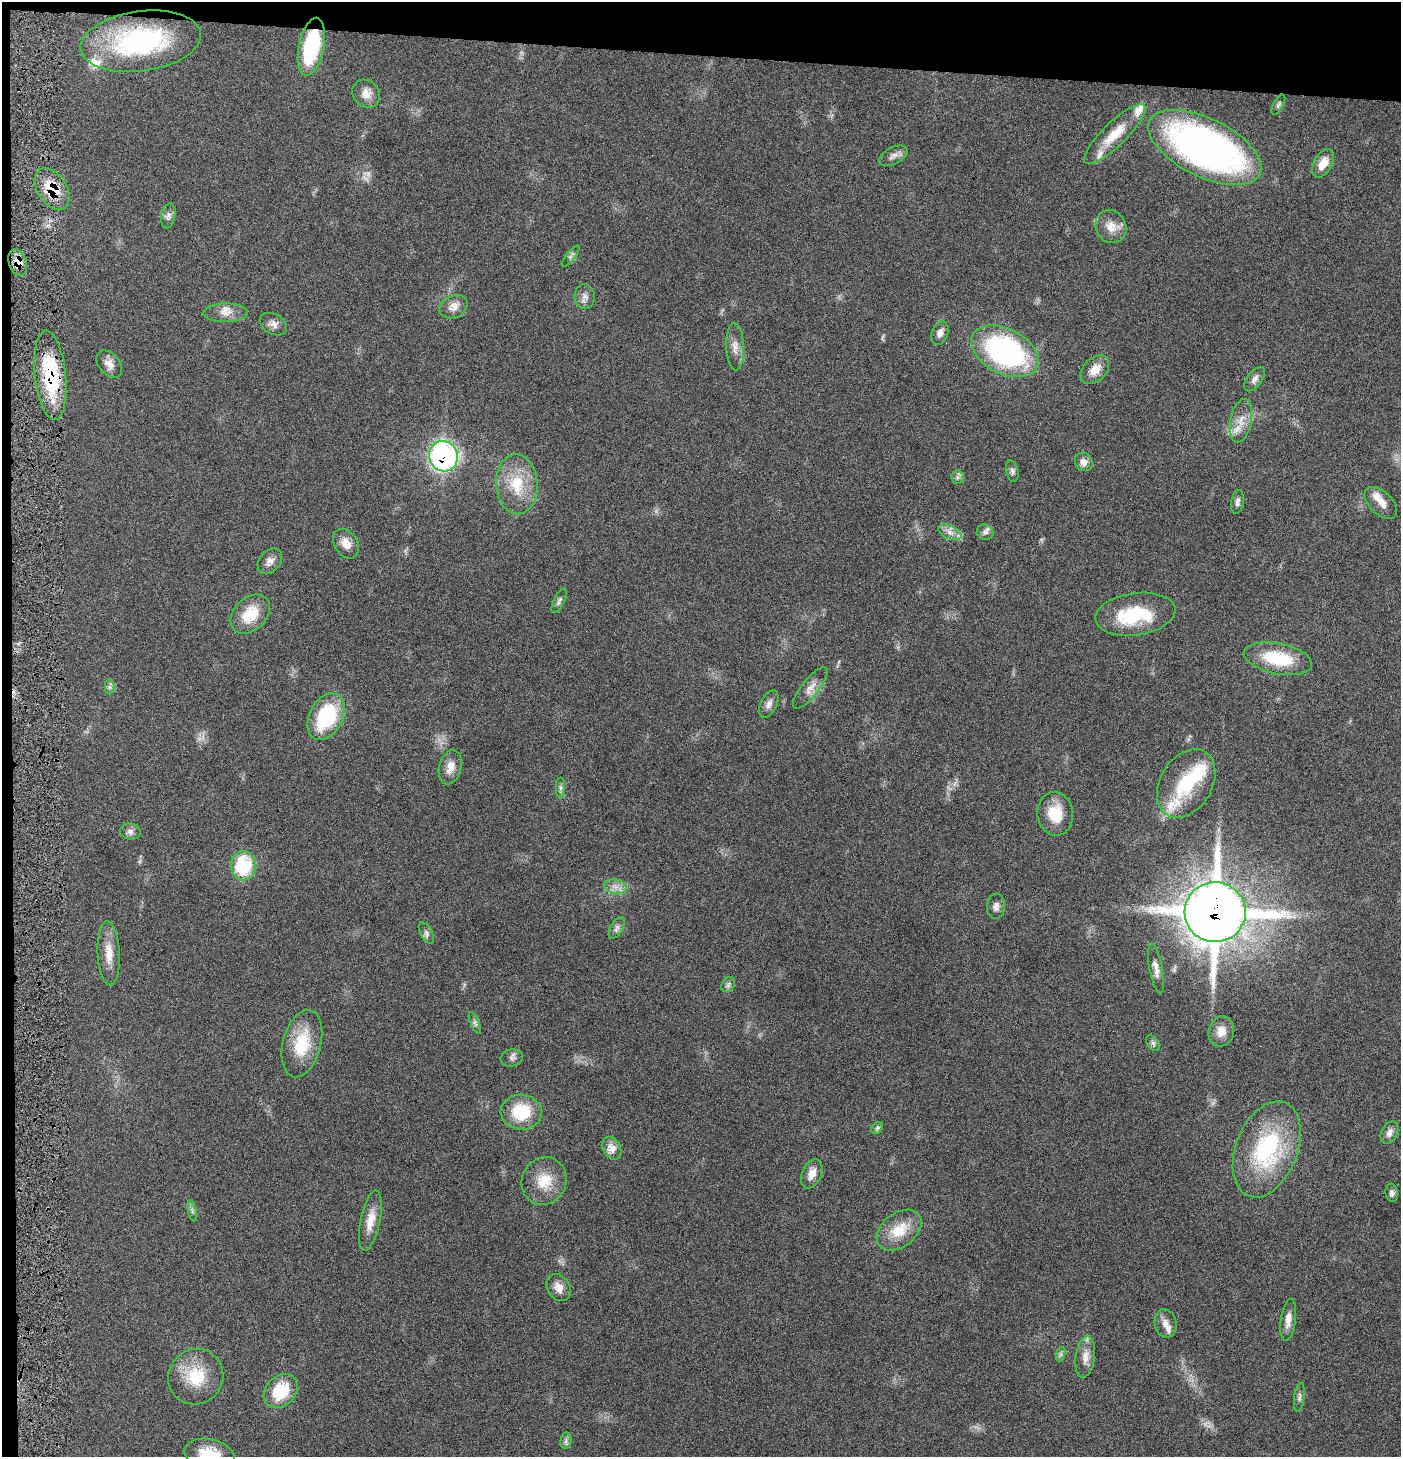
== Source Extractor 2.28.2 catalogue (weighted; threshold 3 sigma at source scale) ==
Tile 1 of 3 x 3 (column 1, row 1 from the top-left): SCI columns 148-1546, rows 2913-4367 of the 4445 x 4372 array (HDU 1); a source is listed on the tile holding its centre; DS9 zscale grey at full resolution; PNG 1403 x 1459 px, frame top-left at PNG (2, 2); each listed source drawn as its Kron ellipse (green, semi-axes under 4 px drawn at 4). Shown black and unused: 5% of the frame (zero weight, under 4 of 8 exposures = <1% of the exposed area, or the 3 px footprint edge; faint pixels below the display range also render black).
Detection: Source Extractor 2.28.2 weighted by HDU 2 'WHT'; one run over the whole footprint, this tile lists its part. Background 0.0669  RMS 0.0041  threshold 0.017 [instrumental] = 3 sigma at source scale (4.09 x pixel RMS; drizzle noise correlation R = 1.36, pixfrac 0.8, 0.05/0.05 arcsec/px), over >= 5 px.
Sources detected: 96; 3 too faint to see at this stretch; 1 inside a brighter object's white glare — neither listed nor drawn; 8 inside a brighter listed object's ellipse — not listed separately; the other 84 listed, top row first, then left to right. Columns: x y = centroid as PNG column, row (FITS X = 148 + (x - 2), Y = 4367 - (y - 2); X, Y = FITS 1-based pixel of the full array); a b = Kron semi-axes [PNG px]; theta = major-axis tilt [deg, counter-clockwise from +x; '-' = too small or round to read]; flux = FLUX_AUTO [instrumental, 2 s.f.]
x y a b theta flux
141 41 61 30 8 61
312 47 29 12 78 33
366 94 15 12 -45 4.1
1278 105 11 5 61 0.91
1115 134 41 12 44 10
1205 147 61 29 -26 180
893 156 15 8 28 2.2
1323 163 15 9 60 5.3
52 189 23 14 -57 10
168 216 13 7 80 1.7
1111 227 17 15 -61 5
571 256 13 4 50 1
18 262 13 9 -71 3.1
585 297 12 10 -84 2.2
453 307 15 11 26 3.4
226 313 22 9 1 4.1
273 324 14 10 -30 2.4
940 333 12 8 70 2.3
735 347 24 9 -88 3.7
1005 351 36 22 -27 83
109 364 16 10 -50 3.2
1095 370 17 11 45 5.1
50 375 45 15 -84 27
1255 379 14 7 53 2
1241 421 22 10 79 5.1
443 456 15 14 - 98
1084 462 10 8 -51 2.7
1012 471 11 6 -78 1.2
958 477 6 6 - 0.96
517 484 30 20 -87 14
1237 502 12 6 81 1.5
1381 503 20 11 -44 3.9
950 532 12 6 -25 2.5
985 532 8 7 - 1.4
346 544 16 11 -57 3.9
270 561 14 10 48 2.6
559 601 13 5 63 1.2
250 614 23 16 45 11
1135 614 40 21 8 22
1278 659 35 15 -11 19
109 687 7 5 -90 0.89
810 688 25 8 51 3.7
769 704 14 8 63 2.2
326 717 25 16 63 29
450 767 17 11 75 4.4
1186 784 37 26 59 21
560 788 10 4 90 0.97
1055 814 22 18 -81 11
130 831 10 8 -11 1.7
243 866 14 12 -87 22
615 887 11 7 -11 2.5
996 906 12 9 84 2
1215 912 30 30 - 1200
617 928 12 6 61 1.5
426 933 12 6 -62 1.3
109 953 32 11 -87 6.4
1156 969 25 6 -79 3
728 984 8 6 56 1
475 1023 11 4 -66 1
1221 1031 15 12 74 4.3
1153 1043 9 5 -55 0.9
302 1044 34 19 75 16
512 1058 11 8 11 1.5
521 1112 20 17 -5 15
877 1128 7 5 47 0.8
1389 1133 12 8 63 2
612 1148 12 8 -61 3.9
1267 1149 50 31 68 43
812 1174 15 9 67 3.9
544 1181 24 22 67 10
1392 1193 9 6 -81 1.3
192 1211 11 3 -80 0.87
370 1221 30 9 78 5.9
899 1230 25 16 38 10
559 1288 14 11 -57 3.6
1288 1320 21 7 82 3.7
1166 1323 14 11 -80 3.1
1061 1354 7 4 72 0.83
1085 1357 21 9 82 4.3
196 1377 28 27 - 15
281 1391 19 14 46 15
1299 1397 14 5 83 1.3
566 1441 8 5 82 1
210 1455 26 15 -13 13
Overlapping masked pixels (flux is a lower limit): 6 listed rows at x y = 312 47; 52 189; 18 262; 50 375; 443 456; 1215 912
Isophote crosses this tile's border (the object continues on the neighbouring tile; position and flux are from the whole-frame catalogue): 1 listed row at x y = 210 1455